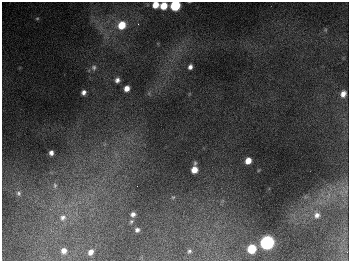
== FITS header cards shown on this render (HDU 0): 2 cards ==
NAXIS1  =                  347
NAXIS2  =                  259

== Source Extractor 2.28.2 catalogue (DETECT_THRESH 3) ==
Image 347 x 259 px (HDU 0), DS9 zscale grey, 1 PNG px = 1 image px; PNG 351 x 263 px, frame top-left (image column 1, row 259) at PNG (2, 2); no overlay
Background 675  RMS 50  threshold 151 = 3 sigma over >= 5 px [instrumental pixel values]
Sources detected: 31; all 31 listed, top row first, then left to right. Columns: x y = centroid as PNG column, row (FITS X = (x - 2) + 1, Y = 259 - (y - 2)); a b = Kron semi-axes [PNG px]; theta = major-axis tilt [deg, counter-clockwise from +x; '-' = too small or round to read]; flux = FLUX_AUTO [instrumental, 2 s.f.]
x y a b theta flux
155 5 6 5 - 4.1e+04
163 6 6 5 - 6.5e+04
175 6 6 6 - 2.6e+05
37 18 5 3 - 3.9e+03
138 24 3 3 - 3.1e+03
122 25 8 7 - 8.1e+04
325 30 6 4 72 4.3e+03
190 67 5 4 - 1.2e+04
94 68 8 6 -71 9.4e+03
117 80 5 5 - 1.3e+04
127 88 6 5 - 2.3e+04
84 92 5 4 - 1.3e+04
343 94 7 5 61 2.0e+04
51 153 5 4 - 1.4e+04
248 161 6 5 - 3.6e+04
195 163 6 4 74 5.4e+03
194 170 6 5 - 4.0e+04
55 185 9 6 -88 1.1e+04
346 191 7 4 72 8.0e+03
19 193 7 6 - 8.7e+03
173 197 5 5 - 4.9e+03
133 214 6 5 - 1.4e+04
317 215 8 8 - 1.8e+04
63 217 11 9 50 2.6e+04
131 221 6 4 49 5.4e+03
137 230 4 4 - 9.6e+03
267 242 7 6 - 1.1e+06
252 249 6 6 - 1.2e+05
64 250 5 5 - 1.9e+04
189 251 5 4 - 6.0e+03
91 252 5 4 - 2.0e+04
At the frame edge (FLAGS 8, measured only in part): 2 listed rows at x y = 155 5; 175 6